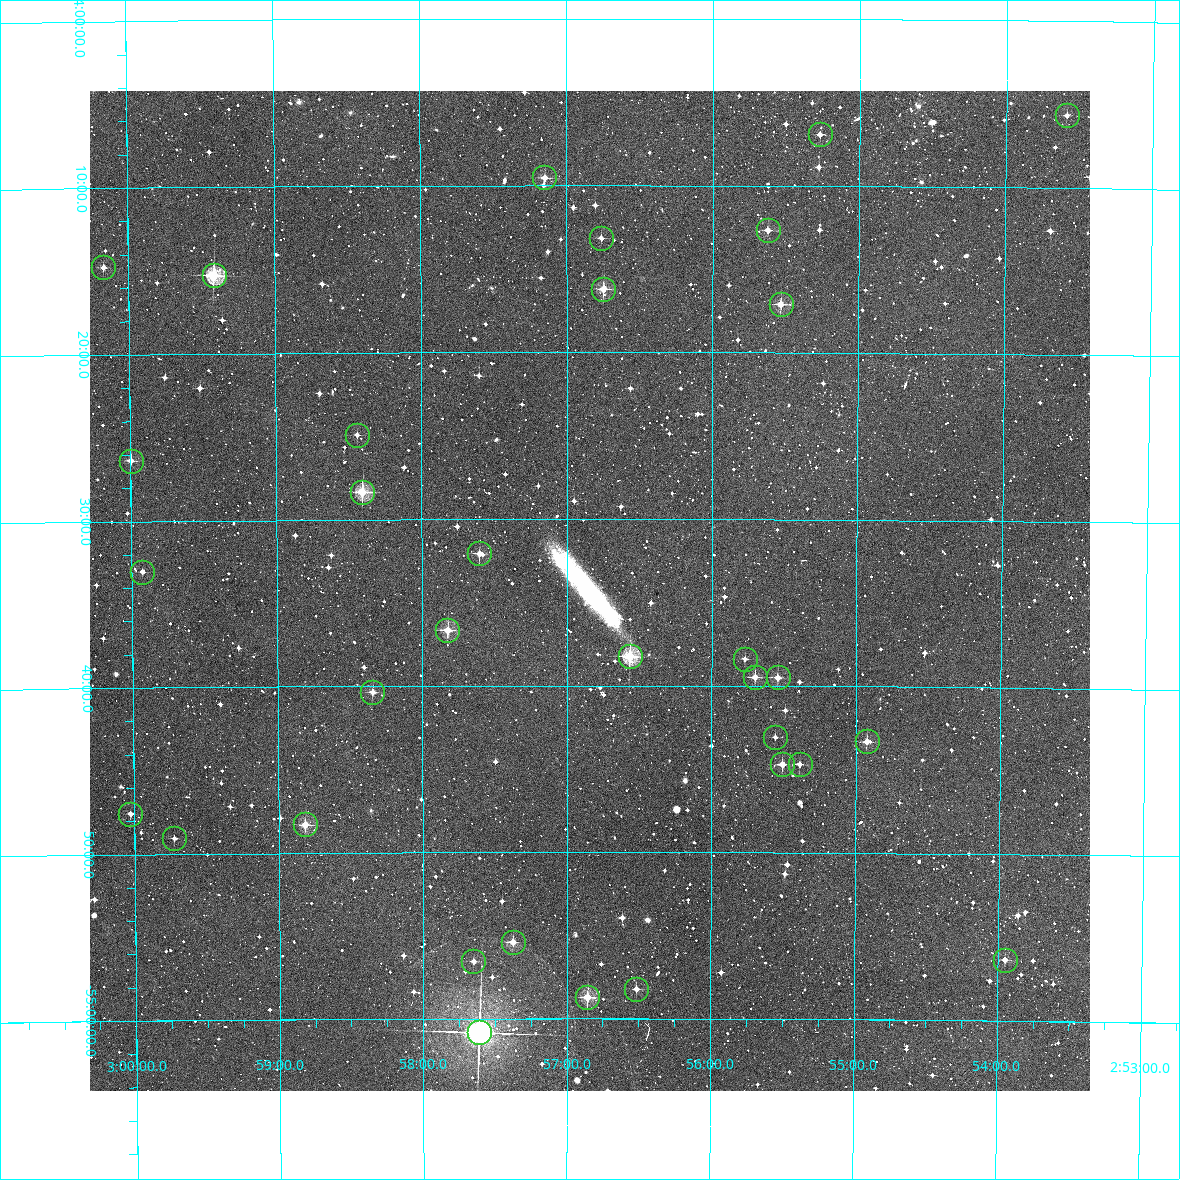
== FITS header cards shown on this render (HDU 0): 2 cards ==
NAXIS1  =                 1000 / Width of image
NAXIS2  =                 1000 / Height of image

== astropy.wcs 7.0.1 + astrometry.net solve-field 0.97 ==
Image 1000 x 1000 px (HDU 0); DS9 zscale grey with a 90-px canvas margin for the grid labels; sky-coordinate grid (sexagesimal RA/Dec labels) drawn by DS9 from the SOLVED WCS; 33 Tycho-2 reference stars matched to detected sources circled (green)
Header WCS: RA---TAN/DEC--TAN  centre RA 02:56:50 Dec -54:34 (44.21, -54.57 deg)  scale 3.6 arcsec/px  FOV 60.0' x 60.0'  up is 0 deg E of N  parity normal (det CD < 0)
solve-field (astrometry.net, Tycho-2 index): VERIFIED the header's WCS against the Tycho-2 star catalogue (verified at 3 index scales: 15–33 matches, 0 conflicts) and refined it, rather than solving blind
Solved WCS: RA---TAN-SIP/DEC--TAN-SIP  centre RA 02:56:51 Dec -54:34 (44.21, -54.57 deg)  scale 3.6 arcsec/px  FOV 60.0' x 60.0'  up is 0 deg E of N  parity normal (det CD < 0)
The solver's refit moves the header's centre by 1.4 arcsec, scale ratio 0.9997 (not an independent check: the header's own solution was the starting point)
Tycho-2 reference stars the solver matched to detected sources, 33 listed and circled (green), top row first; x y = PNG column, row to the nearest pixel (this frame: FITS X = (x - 90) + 1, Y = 1000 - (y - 91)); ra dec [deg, ICRS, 3 dp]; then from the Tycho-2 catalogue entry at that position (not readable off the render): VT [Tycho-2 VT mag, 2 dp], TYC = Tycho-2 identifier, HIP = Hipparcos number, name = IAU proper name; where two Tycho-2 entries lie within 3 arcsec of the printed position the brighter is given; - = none
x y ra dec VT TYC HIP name
1067 115 43.397 -54.094 12.14 8491-251-1 - -
820 134 43.818 -54.115 11.84 8491-468-1 - -
544 177 44.288 -54.159 11.43 8491-492-1 - -
768 230 43.906 -54.211 11.77 8491-1028-1 - -
601 238 44.191 -54.219 12.34 8491-258-1 - -
103 267 45.043 -54.246 12.44 8492-460-1 - -
214 275 44.854 -54.255 9.45 8492-1033-1 13926 -
603 289 44.187 -54.270 10.84 8491-1127-1 - -
781 304 43.883 -54.285 11.05 8491-644-1 - -
357 435 44.610 -54.415 12.91 8492-660-1 - -
131 461 44.999 -54.439 11.73 8492-644-1 - -
362 492 44.602 -54.473 9.67 8492-761-1 - -
479 553 44.400 -54.534 11.44 8491-164-1 - -
142 572 44.981 -54.550 12.41 8492-888-1 - -
447 630 44.456 -54.610 10.52 8492-1485-1 - -
630 656 44.141 -54.637 9.52 8491-876-1 - -
745 659 43.942 -54.640 12.73 8491-816-1 - -
755 677 43.924 -54.658 11.60 8491-946-1 - -
778 677 43.885 -54.658 11.53 8491-919-1 - -
372 692 44.586 -54.672 11.43 8492-1231-1 - -
775 737 43.890 -54.718 12.17 8491-1002-1 - -
867 741 43.731 -54.722 11.36 8491-1538-1 - -
782 764 43.877 -54.745 11.16 8491-1226-1 - -
800 764 43.847 -54.745 11.44 8491-1502-1 - -
130 814 45.006 -54.792 12.13 8492-929-1 - -
305 824 44.704 -54.804 10.37 8492-1451-1 13886 -
174 838 44.931 -54.817 12.47 8492-1199-1 - -
513 942 44.344 -54.923 11.09 8491-161-1 - -
1005 960 43.488 -54.939 11.52 8491-929-1 - -
473 961 44.412 -54.942 11.88 8491-1250-1 - -
636 989 44.129 -54.970 12.06 8491-620-1 - -
587 997 44.214 -54.978 10.51 8491-1273-1 - -
479 1032 44.403 -55.013 6.78 8494-483-1 13794 -